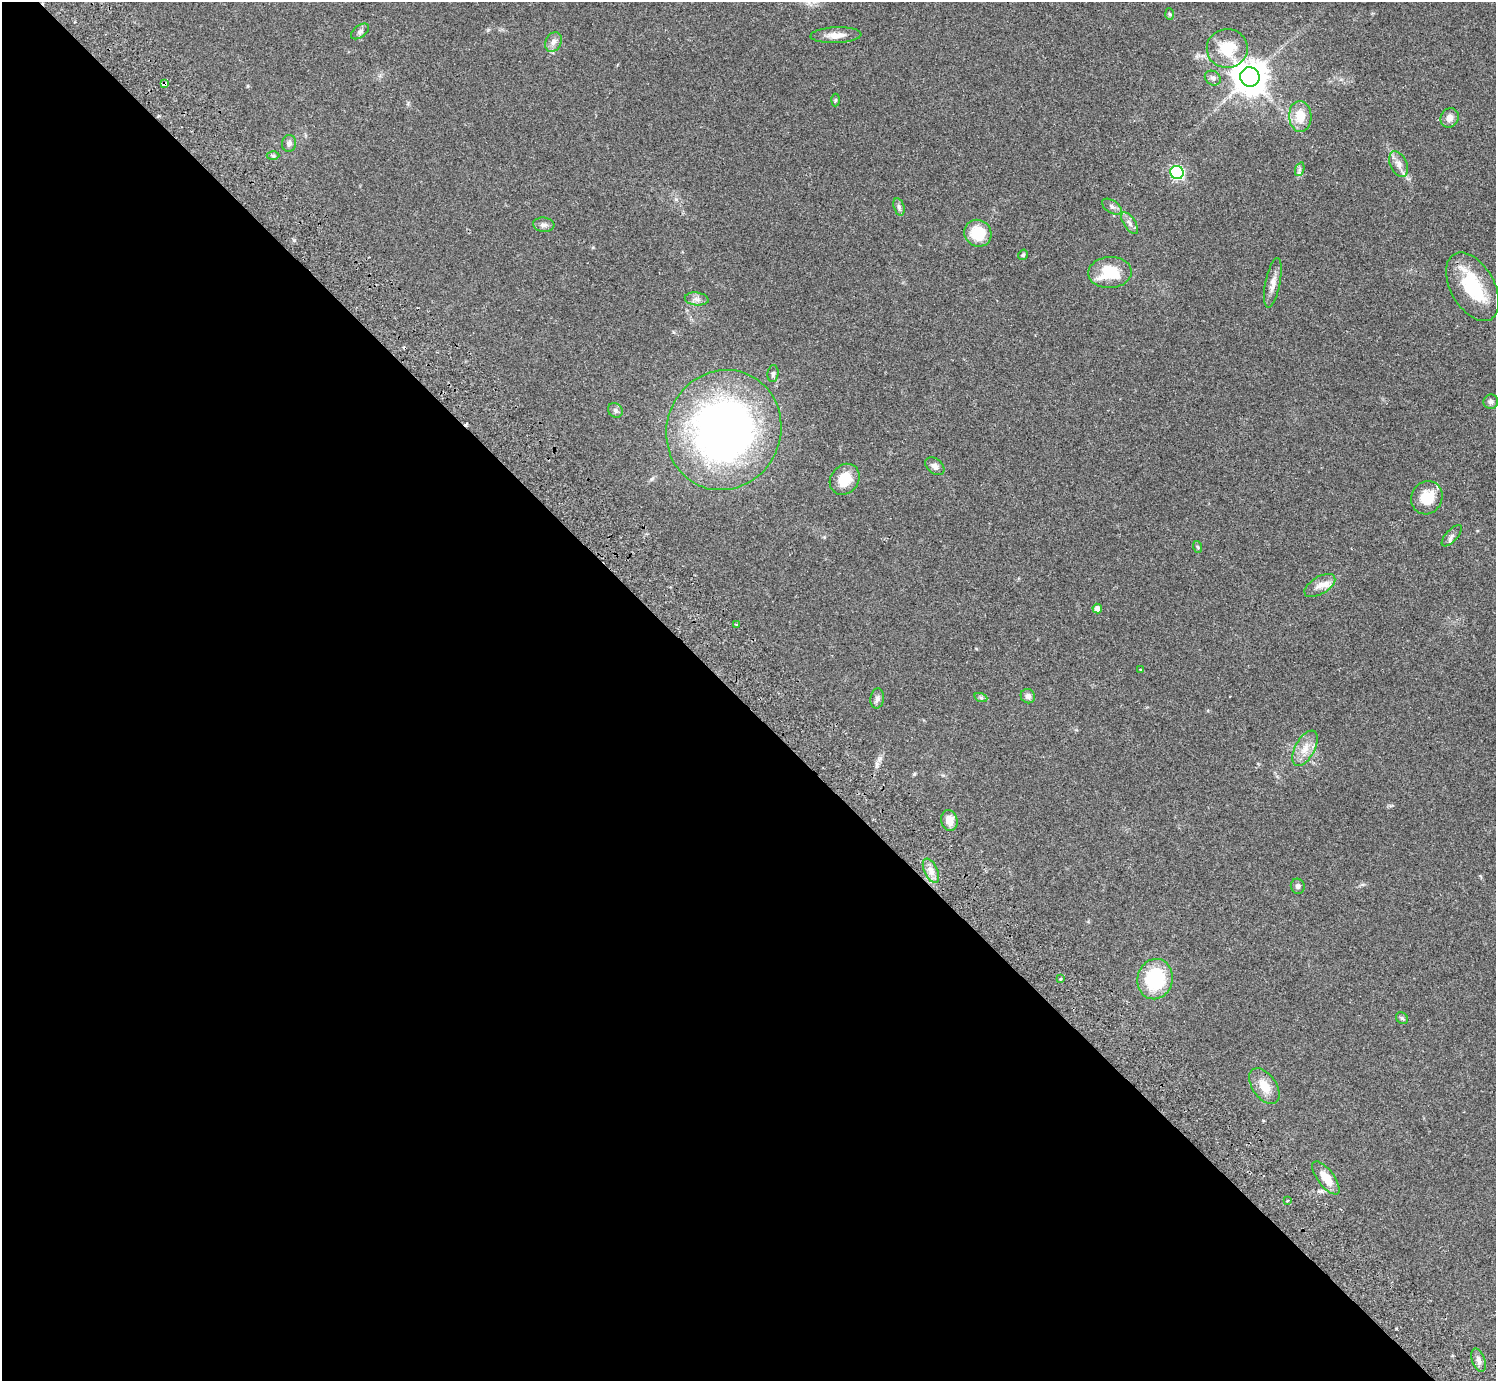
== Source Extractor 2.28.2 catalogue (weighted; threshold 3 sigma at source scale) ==
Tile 9 of 4 x 4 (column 1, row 3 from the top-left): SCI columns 48-1541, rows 1724-3102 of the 6070 x 6064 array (HDU 1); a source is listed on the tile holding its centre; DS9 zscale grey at full resolution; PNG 1498 x 1383 px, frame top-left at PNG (2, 2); each listed source drawn as its Kron ellipse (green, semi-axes under 4 px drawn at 4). Shown black and unused: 49% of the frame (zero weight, under 2 of 3 exposures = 3% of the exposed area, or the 3 px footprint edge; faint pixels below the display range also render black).
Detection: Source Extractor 2.28.2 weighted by HDU 2 'WHT'; one run over the whole footprint, this tile lists its part. Background 0.061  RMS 0.0072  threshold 0.0325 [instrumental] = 3 sigma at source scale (4.5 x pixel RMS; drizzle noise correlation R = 1.50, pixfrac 1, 0.05/0.05 arcsec/px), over >= 5 px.
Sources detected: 55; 2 cosmic-ray / hot-pixel residue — neither listed nor drawn; the other 53 listed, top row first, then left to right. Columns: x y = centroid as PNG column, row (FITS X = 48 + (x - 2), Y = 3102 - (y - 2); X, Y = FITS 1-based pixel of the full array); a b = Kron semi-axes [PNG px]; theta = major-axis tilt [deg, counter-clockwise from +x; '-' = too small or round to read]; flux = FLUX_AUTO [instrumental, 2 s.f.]
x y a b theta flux
1170 14 6 4 -87 0.91
360 31 10 6 37 1.9
836 35 25 8 2 7
553 42 10 7 64 3.5
1227 48 20 19 - 21
1250 77 10 9 - 1400
1213 78 8 7 - 2
164 84 4 3 - 8.2
835 100 6 4 87 0.89
1300 116 15 11 -87 12
1450 118 10 9 - 4.3
289 143 8 7 - 2.6
273 156 6 4 -1 1.1
1399 164 13 8 -65 4.6
1300 169 7 4 71 1.5
1177 172 7 6 - 110
899 207 9 5 -75 1.9
1112 207 11 6 -33 2.4
1130 223 12 6 -56 3
544 225 10 7 -5 2.7
978 233 14 13 - 21
1023 255 5 4 - 1.1
1110 273 22 15 3 25
1273 283 25 7 79 5.7
1473 287 37 21 -60 38
697 299 12 6 -6 2.9
773 374 8 5 82 1.7
1491 402 7 7 - 2.2
615 410 8 7 - 1.9
724 430 61 57 65 350
935 466 11 7 -38 3.3
845 479 16 14 50 15
1427 498 17 15 61 15
1452 536 13 6 48 2.3
1198 547 6 3 -70 0.88
1320 585 17 8 31 6
1097 608 5 4 - 3.5
737 624 3 3 - 1.4
1140 669 3 3 - 0.96
1028 696 7 7 - 2.5
877 698 10 6 81 2.6
981 698 7 4 -19 1.1
1305 748 19 9 62 8.2
949 820 10 8 -78 6.8
931 871 13 6 -64 4.3
1298 886 7 7 - 1.7
1060 979 4 3 - 0.81
1155 979 20 17 77 43
1402 1018 6 5 - 1.2
1264 1086 20 12 -55 11
1326 1178 20 8 -53 12
1287 1201 4 3 - 0.7
1479 1360 12 6 -70 3
Overlapping masked pixels (flux is a lower limit): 1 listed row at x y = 164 84
Isophote crosses this tile's border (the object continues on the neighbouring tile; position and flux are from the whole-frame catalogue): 1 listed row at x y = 1473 287
Unlisted compact peaks at least as high as the median listed source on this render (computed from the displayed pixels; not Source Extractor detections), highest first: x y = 294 240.